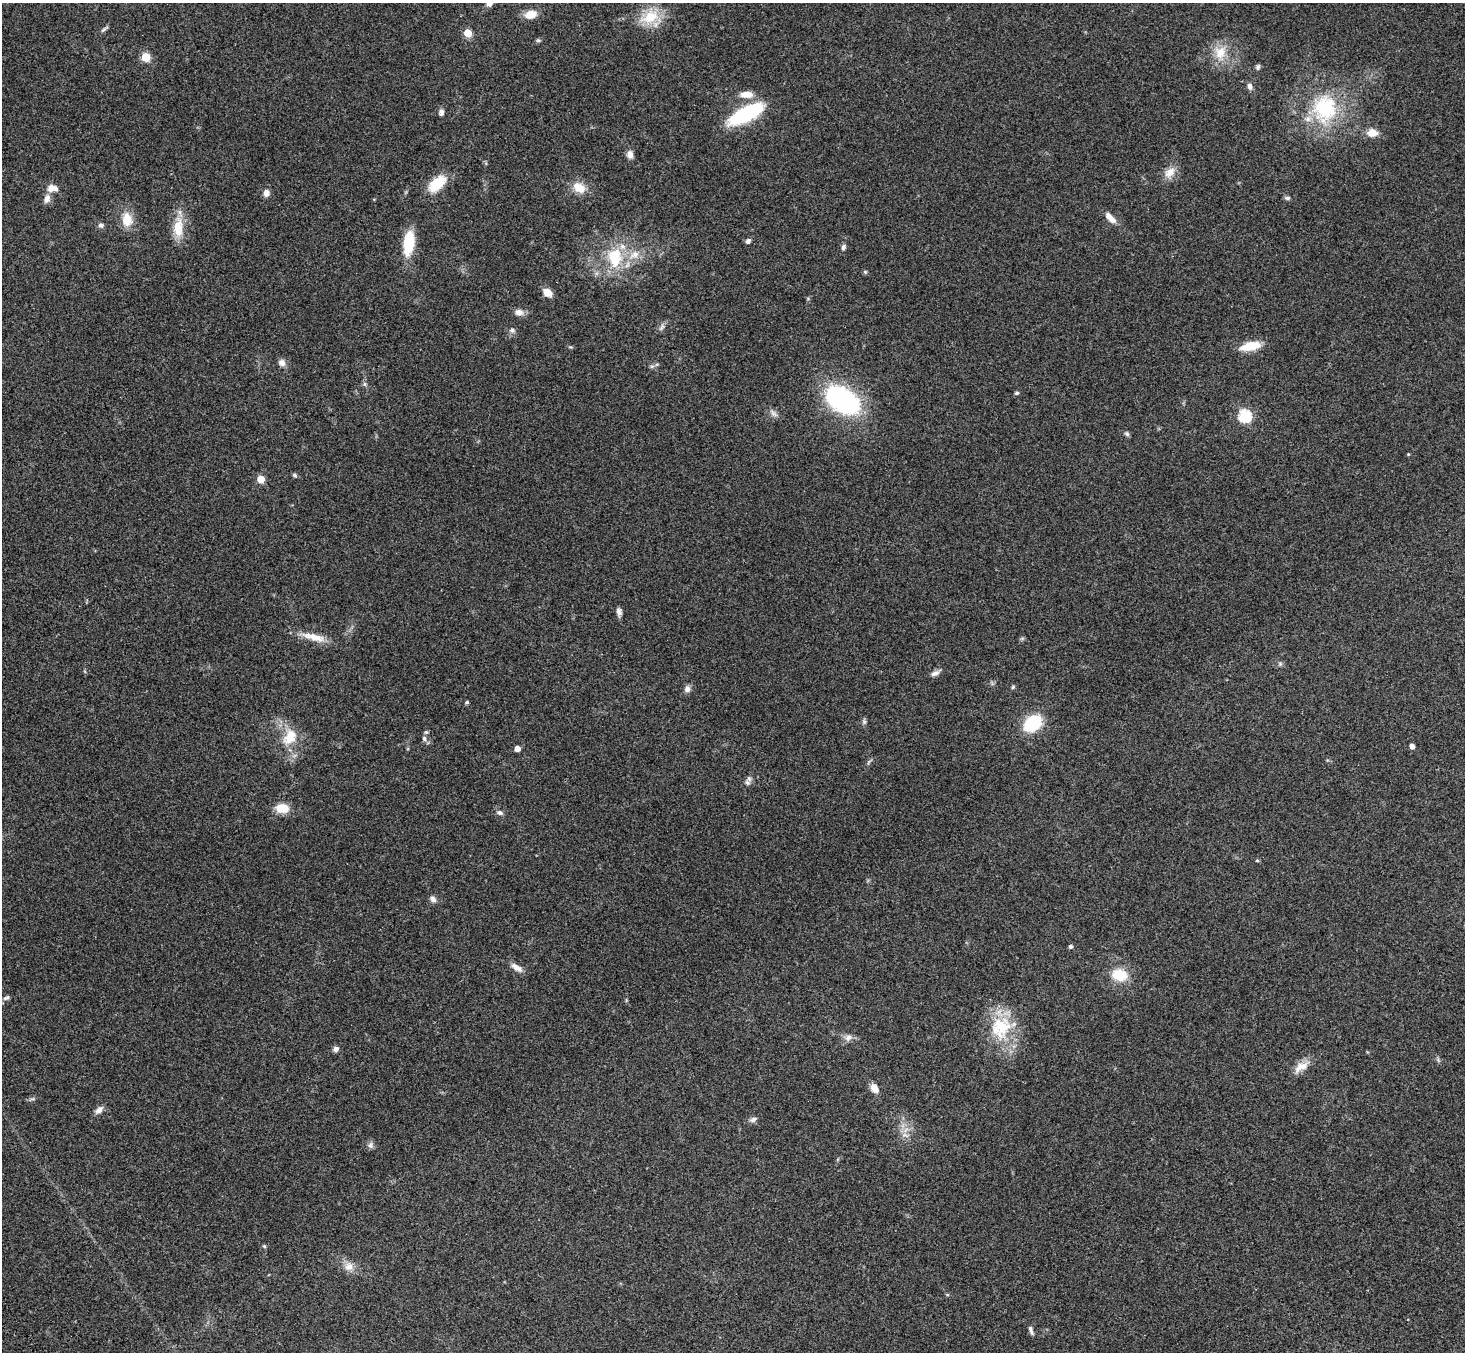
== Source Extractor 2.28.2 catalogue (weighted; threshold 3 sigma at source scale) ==
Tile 7 of 4 x 4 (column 3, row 2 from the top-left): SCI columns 3007-4469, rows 3056-4405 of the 6010 x 5974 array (HDU 1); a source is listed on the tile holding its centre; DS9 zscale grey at full resolution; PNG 1467 x 1354 px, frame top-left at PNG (2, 3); no overlay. Shown black and unused: <1% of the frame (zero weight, under 3 of 4 exposures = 5% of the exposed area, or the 3 px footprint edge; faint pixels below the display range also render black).
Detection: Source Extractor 2.28.2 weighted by HDU 2 'WHT'; one run over the whole footprint, this tile lists its part. Background 0.204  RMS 0.0084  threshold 0.0379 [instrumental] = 3 sigma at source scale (4.5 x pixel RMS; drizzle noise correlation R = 1.50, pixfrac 1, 0.05/0.05 arcsec/px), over >= 5 px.
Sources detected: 86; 1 too faint to see at this stretch — not listed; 2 inside a brighter listed object's ellipse — not listed separately; the other 83 listed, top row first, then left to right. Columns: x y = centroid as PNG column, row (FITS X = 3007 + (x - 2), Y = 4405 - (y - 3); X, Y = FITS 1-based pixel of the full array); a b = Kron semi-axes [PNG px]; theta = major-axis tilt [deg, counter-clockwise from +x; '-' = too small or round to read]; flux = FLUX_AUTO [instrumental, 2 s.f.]
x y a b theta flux
490 3 11 7 45 3.7
531 14 15 10 11 9.7
650 17 27 17 28 23
104 29 12 3 35 1.8
468 33 5 5 - 20
538 40 6 5 - 1.3
1220 53 20 17 73 16
146 57 5 5 - 34
1258 67 8 5 82 1.6
1250 86 8 6 -63 3
746 94 16 8 -1 9.1
1325 108 38 32 88 65
441 112 9 6 -89 2.5
746 114 33 12 27 80
1372 133 11 9 -4 9.2
630 154 10 8 -80 4.3
1170 172 17 11 39 8.4
437 184 25 13 42 22
579 187 16 11 -31 12
52 188 15 10 0 7.2
266 193 8 7 - 4.8
47 198 11 7 70 5
1287 198 8 5 0 1.8
127 219 17 13 -83 14
1111 219 13 7 -41 6.4
101 225 8 6 -15 2.2
178 225 26 15 -87 17
748 241 6 5 - 2.6
409 243 23 10 83 34
843 247 8 6 71 2
634 254 16 10 26 10
615 258 24 17 -86 34
865 272 5 5 - 1.1
547 292 8 6 -40 11
519 312 12 8 -10 4.7
662 327 9 5 65 2.4
512 330 7 6 - 2.2
1250 346 23 9 12 17
282 363 9 8 - 4.2
652 366 7 4 18 1.4
365 384 6 4 -71 1.5
1017 393 5 4 - 1.6
843 400 41 24 -31 110
774 413 12 6 -42 3.4
1245 416 6 6 - 95
1127 434 7 6 - 1.7
1408 454 4 4 - 0.77
294 475 6 4 -41 1.5
261 479 5 5 - 18
619 612 10 6 -83 3.2
314 637 35 9 -14 13
1280 664 6 6 - 1.5
935 673 11 6 23 3.6
1013 687 6 4 67 1.2
687 689 9 8 - 3.5
467 702 4 4 - 1.3
864 722 7 6 - 1.7
1033 723 14 10 39 52
290 737 25 17 54 19
424 739 8 6 -87 2.4
1412 746 4 4 - 4
517 748 4 4 - 7.2
747 783 8 7 - 2.8
282 808 13 9 0 15
500 813 8 6 -22 2.3
1257 860 4 4 - 1
433 899 8 6 -40 3.3
1071 946 4 4 - 2
517 967 16 7 -33 5.6
1120 975 15 11 -9 23
6 998 10 5 27 2.3
1001 1027 34 29 59 44
848 1038 10 9 - 4.2
336 1049 7 6 - 2.9
1301 1067 22 10 30 9.7
874 1088 12 8 -56 6.4
99 1110 13 7 45 4.1
753 1119 10 6 23 2.9
905 1135 12 4 -21 2.5
370 1145 9 7 78 2.7
264 1246 5 4 - 1.1
349 1267 13 12 - 7.1
1030 1328 10 5 -66 2.5
Isophote crosses this tile's border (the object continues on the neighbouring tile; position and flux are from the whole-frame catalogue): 1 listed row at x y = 490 3